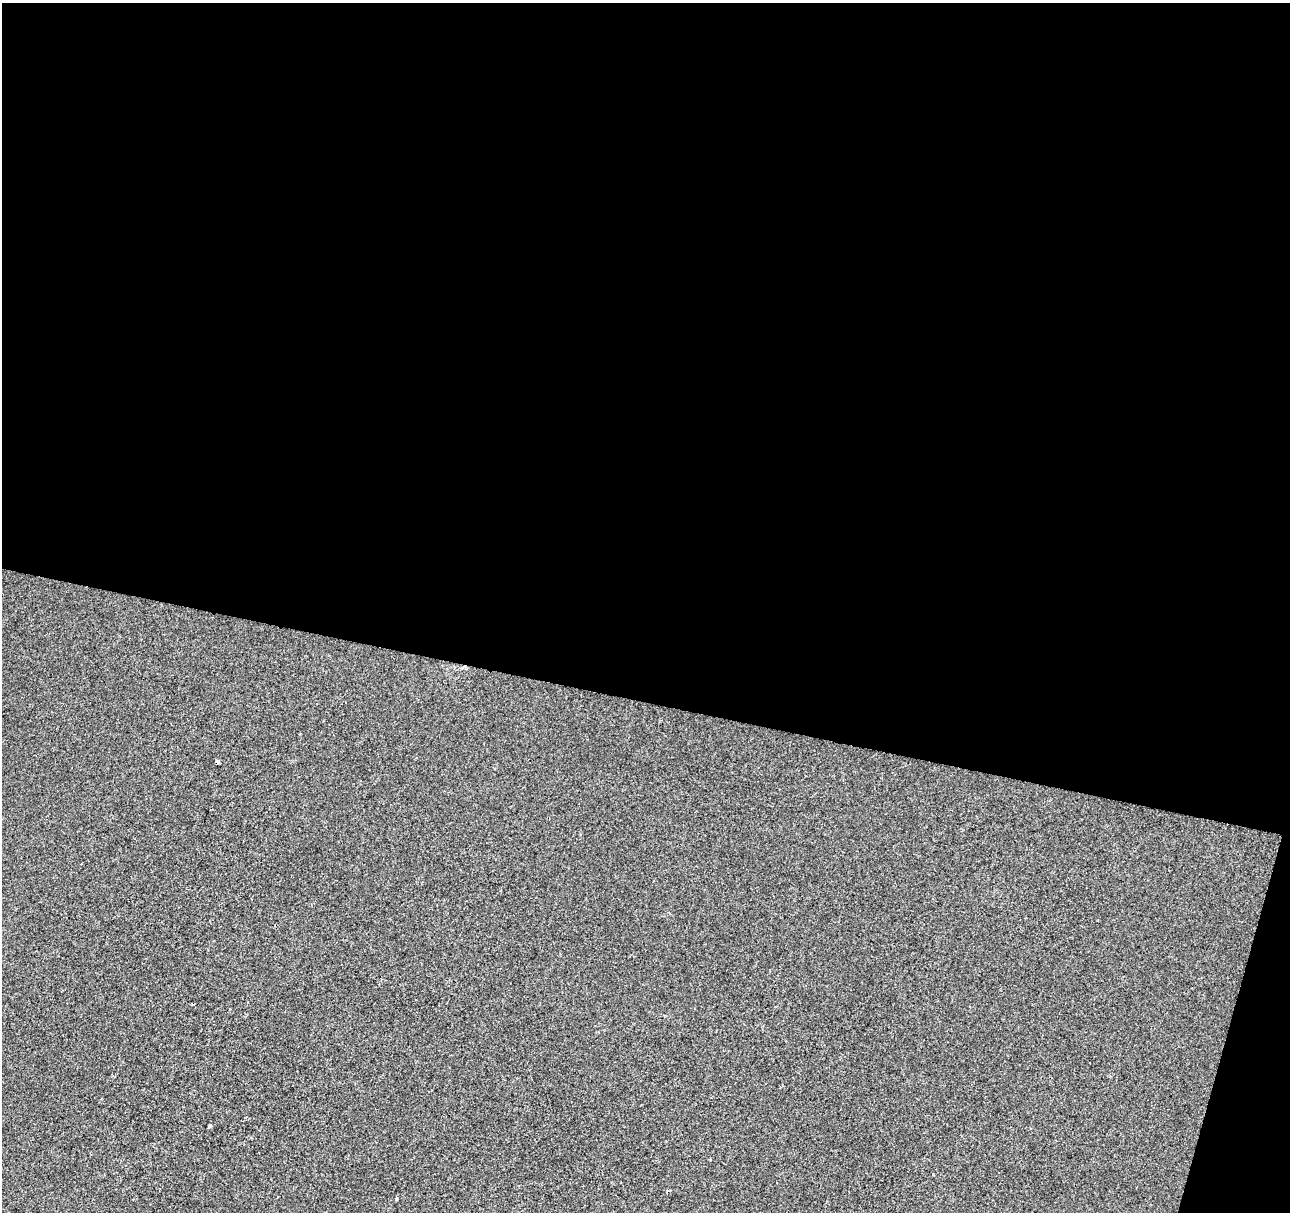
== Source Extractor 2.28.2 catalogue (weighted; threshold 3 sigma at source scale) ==
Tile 4 of 4 x 4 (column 4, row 1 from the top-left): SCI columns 3866-5153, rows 3854-5063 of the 5178 x 5357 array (HDU 1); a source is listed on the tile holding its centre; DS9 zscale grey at full resolution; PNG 1292 x 1214 px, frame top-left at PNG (2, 3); no overlay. Shown black and unused: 59% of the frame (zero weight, under 2 of 3 exposures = <1% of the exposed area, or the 3 px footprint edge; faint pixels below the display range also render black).
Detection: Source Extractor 2.28.2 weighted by HDU 2 'WHT'; one run over the whole footprint, this tile lists its part. Background 0.00104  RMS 0.0048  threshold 0.0217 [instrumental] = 3 sigma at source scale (4.5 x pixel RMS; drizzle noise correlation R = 1.50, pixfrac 1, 0.0396/0.0396 arcsec/px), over >= 5 px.
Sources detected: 3; all 3 listed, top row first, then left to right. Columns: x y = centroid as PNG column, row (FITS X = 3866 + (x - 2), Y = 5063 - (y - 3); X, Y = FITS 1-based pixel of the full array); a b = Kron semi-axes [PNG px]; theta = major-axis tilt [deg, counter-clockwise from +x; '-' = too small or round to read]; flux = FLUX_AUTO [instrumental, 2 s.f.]
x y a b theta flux
217 762 4 3 - 2.4
209 1125 3 3 - 5
396 1199 4 3 - 0.46
Overlapping masked pixels (flux is a lower limit): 1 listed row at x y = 217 762